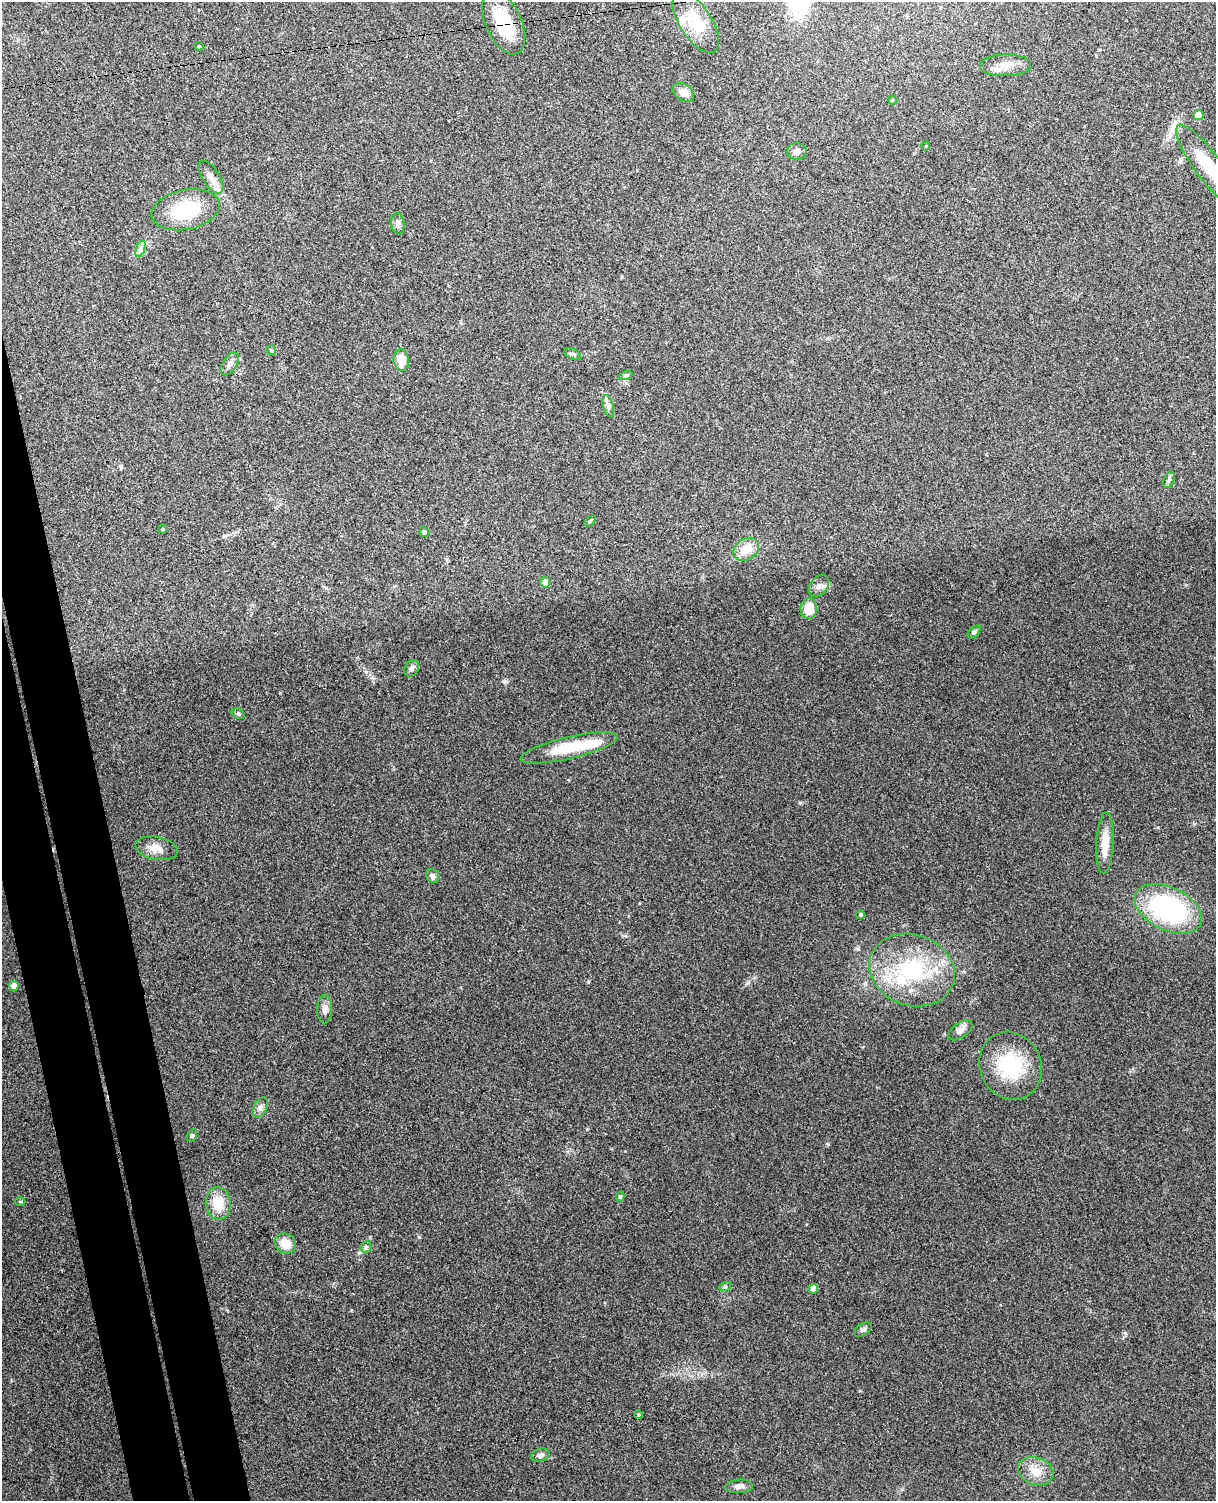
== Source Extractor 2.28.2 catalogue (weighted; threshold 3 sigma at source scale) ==
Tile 7 of 4 x 3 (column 3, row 2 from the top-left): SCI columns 2485-3698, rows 1649-3147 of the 4968 x 4909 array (HDU 1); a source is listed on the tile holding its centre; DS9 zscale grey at full resolution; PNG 1218 x 1503 px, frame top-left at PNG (2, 2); each listed source drawn as its Kron ellipse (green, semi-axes under 4 px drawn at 4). Shown black and unused: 6% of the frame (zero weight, under 3 of 4 exposures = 5% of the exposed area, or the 3 px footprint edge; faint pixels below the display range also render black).
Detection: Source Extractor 2.28.2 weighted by HDU 2 'WHT'; one run over the whole footprint, this tile lists its part. Background 0.0696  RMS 0.0075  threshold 0.0337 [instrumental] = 3 sigma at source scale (4.5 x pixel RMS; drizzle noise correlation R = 1.50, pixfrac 1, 0.05/0.05 arcsec/px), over >= 5 px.
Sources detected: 60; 2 inside a brighter object's white glare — neither listed nor drawn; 2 inside a brighter listed object's ellipse — not listed separately; the other 56 listed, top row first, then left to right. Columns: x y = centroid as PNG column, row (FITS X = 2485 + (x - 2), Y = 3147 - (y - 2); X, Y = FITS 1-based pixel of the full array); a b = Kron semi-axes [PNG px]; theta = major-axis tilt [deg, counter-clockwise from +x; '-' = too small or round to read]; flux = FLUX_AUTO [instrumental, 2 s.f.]
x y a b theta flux
504 22 34 18 -66 33
696 22 35 16 -58 22
199 46 4 4 - 0.76
1005 65 25 11 1 9.4
683 92 12 8 -34 6.5
892 100 4 4 - 0.72
1198 115 5 5 - 14
926 146 4 3 - 0.54
797 151 10 8 -1 3.1
1208 166 51 13 -53 32
211 177 19 8 -57 6.9
185 210 34 20 11 39
398 224 11 6 -82 2.8
140 249 9 4 71 1.9
271 350 5 4 - 0.9
573 354 8 5 -24 1.6
401 360 11 7 -81 11
230 364 13 7 56 3.4
626 375 7 4 19 1.2
608 406 11 5 -75 2.5
1169 480 8 5 65 1.6
590 521 6 4 45 1
163 529 4 4 - 0.8
424 532 5 4 - 2
746 549 14 10 33 13
545 582 5 5 - 3.4
819 586 12 8 52 4.2
809 609 10 8 85 14
974 632 7 4 45 1.5
412 668 9 6 58 2.4
238 714 7 5 -30 1.2
569 748 50 11 13 31
1105 843 30 8 87 13
157 848 21 11 -11 8.2
432 876 7 6 - 2.5
1168 909 36 21 -26 110
861 915 4 4 - 1.4
912 970 43 35 -19 69
14 986 5 4 - 4.6
325 1009 14 7 90 3.8
960 1030 14 7 36 4.1
1010 1066 34 30 -66 47
260 1107 11 6 61 2.9
192 1136 7 4 62 1.3
620 1197 5 4 - 1.1
20 1202 5 3 - 0.76
218 1203 16 12 -82 15
285 1243 11 9 -34 11
366 1247 6 5 - 1.5
725 1287 6 4 19 1
813 1289 5 4 - 7.7
863 1329 10 5 32 1.9
638 1415 4 3 - 1
540 1455 9 6 16 2.9
1035 1471 18 13 -20 10
739 1486 14 6 5 3.4
Overlapping masked pixels (flux is a lower limit): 1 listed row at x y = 504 22
Isophote crosses this tile's border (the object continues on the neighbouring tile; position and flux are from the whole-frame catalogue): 1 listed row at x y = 1208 166
Unlisted compact peaks at least as high as the median listed source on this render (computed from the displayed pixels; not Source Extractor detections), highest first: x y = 1125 1333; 858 949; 800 803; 748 983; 504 681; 359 1253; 588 982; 828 1144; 587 1129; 351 1310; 366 672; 963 971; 625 936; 865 983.